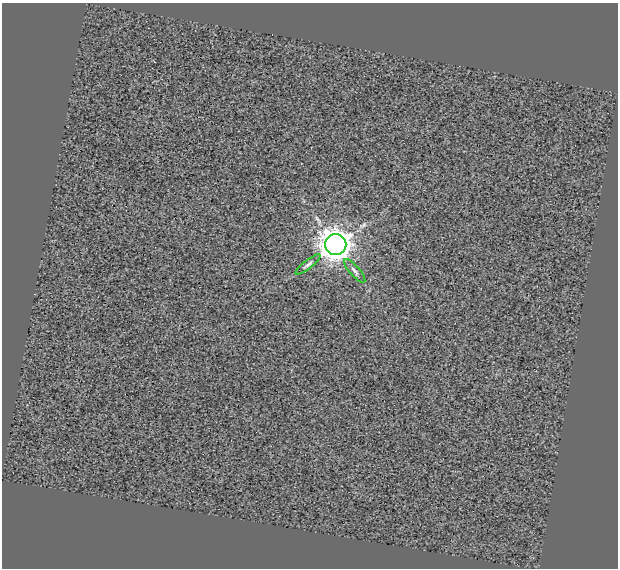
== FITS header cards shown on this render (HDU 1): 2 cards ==
NAXIS1  =                  616
NAXIS2  =                  566

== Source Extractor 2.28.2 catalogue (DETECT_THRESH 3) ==
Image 616 x 566 px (HDU 1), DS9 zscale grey, 1 PNG px = 1 image px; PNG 620 x 570 px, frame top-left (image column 1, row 566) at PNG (2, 3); each listed source drawn as its Kron ellipse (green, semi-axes under 4 px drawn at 4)
Background 0.339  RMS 7.6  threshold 22.9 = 3 sigma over >= 5 px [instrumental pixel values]
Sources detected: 3; all 3 listed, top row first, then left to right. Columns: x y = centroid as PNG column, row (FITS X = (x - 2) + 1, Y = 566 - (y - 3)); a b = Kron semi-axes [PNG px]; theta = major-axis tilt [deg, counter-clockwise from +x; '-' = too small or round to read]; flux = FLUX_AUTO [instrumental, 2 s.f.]
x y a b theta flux
336 244 10 10 - 890000
308 264 15 3 38 1400
355 271 15 5 -49 1700